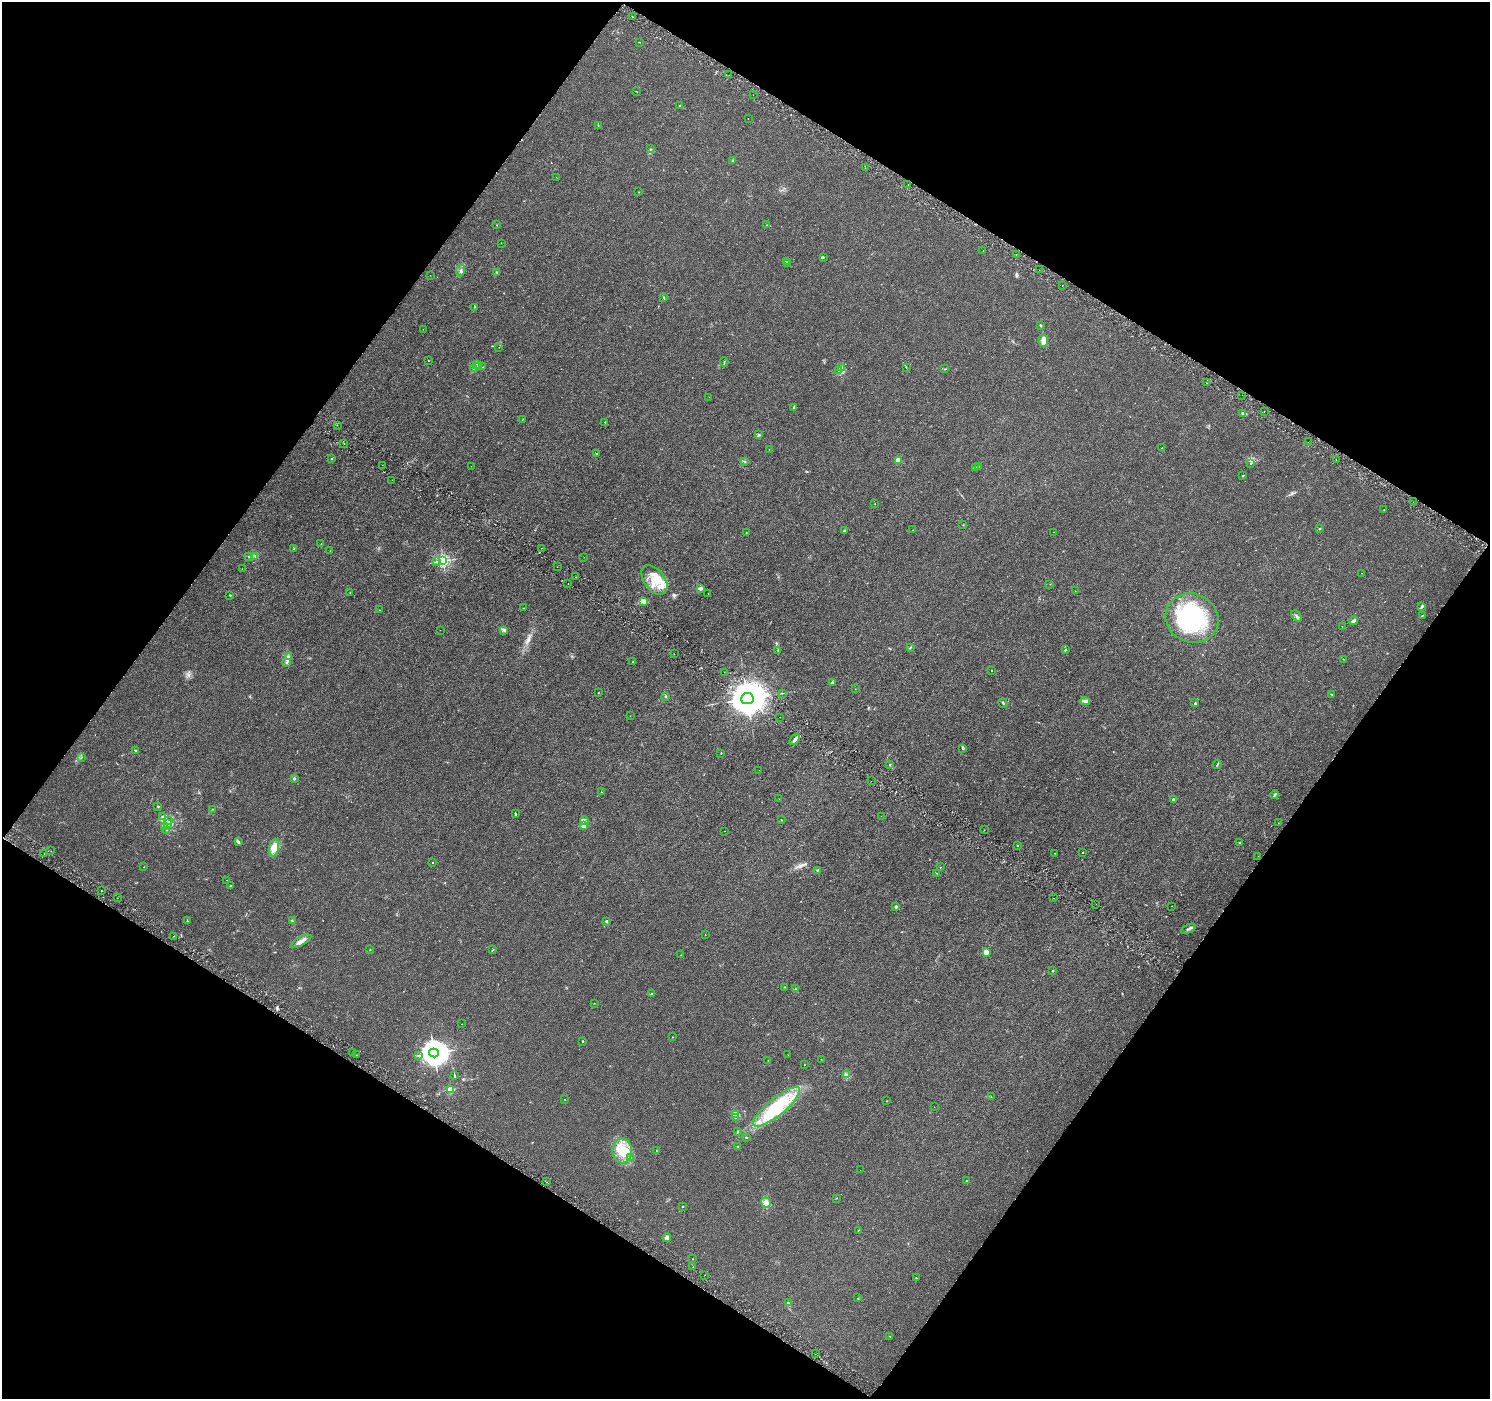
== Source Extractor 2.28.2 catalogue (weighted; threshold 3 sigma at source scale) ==
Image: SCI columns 1-5951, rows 187-5773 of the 5958 x 6028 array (HDU 1 of 3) = the unmasked area's bounding box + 8 px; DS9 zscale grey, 4 x 4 block average (1 PNG px = mean of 4 x 4 image px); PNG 1492 x 1401 px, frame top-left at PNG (2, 2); each listed source drawn as its Kron ellipse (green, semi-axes under 4 px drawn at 4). Shown black and unused: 49% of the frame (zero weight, under 4 of 8 exposures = <1% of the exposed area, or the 3 px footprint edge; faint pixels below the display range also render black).
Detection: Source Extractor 2.28.2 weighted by HDU 2 'WHT'. Background 0.00236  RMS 8.3e-04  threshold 0.0034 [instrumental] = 3 sigma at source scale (4.09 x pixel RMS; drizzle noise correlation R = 1.36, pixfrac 0.8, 0.0396/0.0396 arcsec/px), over >= 5 px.
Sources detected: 280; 3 too faint to see at this stretch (4 x 4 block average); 2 inside a brighter object's white glare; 8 cosmic-ray / hot-pixel residue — neither listed nor drawn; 5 coinciding with a brighter row at this scale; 20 inside a brighter listed object's ellipse — not listed separately; the other 242 listed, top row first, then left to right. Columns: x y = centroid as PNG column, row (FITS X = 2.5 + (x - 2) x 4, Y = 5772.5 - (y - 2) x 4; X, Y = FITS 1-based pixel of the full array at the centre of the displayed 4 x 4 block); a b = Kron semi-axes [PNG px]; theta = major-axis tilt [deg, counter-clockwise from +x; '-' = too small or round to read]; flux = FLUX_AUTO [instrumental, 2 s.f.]
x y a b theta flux
632 17 2 2 - 0.18
640 42 2 2 - 0.19
729 75 2 2 - 0.11
636 91 2 2 - 0.11
753 95 2 2 - 0.083
680 105 3 2 - 0.33
748 119 2 2 - 0.087
598 126 2 2 - 0.21
650 149 2 2 - 0.27
732 160 2 2 - 0.19
865 168 2 2 - 0.14
556 177 2 2 - 0.11
908 185 2 2 - 0.1
639 192 2 2 - 0.15
496 225 2 2 - 0.11
766 225 2 2 - 0.13
501 243 2 2 - 0.18
983 251 2 2 - 0.1
1016 255 2 2 - 0.21
823 257 2 2 - 0.67
787 262 4 2 - 0.29
788 264 2 2 - 0.59
460 270 6 2 68 0.76
1039 270 2 2 - 0.12
497 272 2 2 - 0.25
430 275 2 2 - 0.066
1062 286 2 2 - 0.27
664 298 4 2 - 0.37
474 307 2 2 - 0.27
1040 325 3 2 - 0.62
423 329 2 2 - 0.12
1043 341 6 4 86 2.3
499 347 2 2 - 0.11
428 361 2 2 - 0.13
724 362 4 2 - 0.37
476 365 3 2 - 0.41
479 367 2 2 - 0.21
483 367 2 2 - 0.29
473 368 2 2 - 0.17
842 368 3 2 - 0.37
906 368 2 2 - 0.14
945 369 3 2 - 0.25
839 370 3 2 - 0.61
1206 383 2 2 - 0.39
1242 395 2 2 - 0.14
709 397 2 2 - 0.086
794 407 2 2 - 0.38
1264 411 2 2 - 0.093
1242 413 4 2 - 0.71
523 419 2 2 - 0.15
605 422 2 2 - 0.15
337 425 2 2 - 0.57
759 434 3 2 - 0.61
1308 442 2 2 - 0.12
344 444 2 2 - 0.19
1162 448 3 2 - 0.24
769 449 2 2 - 0.092
596 454 3 2 - 0.32
331 459 2 2 - 0.3
898 460 2 2 - 14
1336 460 2 2 - 0.12
744 461 3 2 - 0.32
1251 464 2 2 - 0.43
382 465 2 2 - 0.1
471 466 2 2 - 0.11
979 467 2 2 - 0.2
975 468 2 2 - 0.31
1243 476 2 2 - 0.39
392 480 2 2 - 0.094
1413 502 2 2 - 0.099
875 504 2 2 - 0.11
1384 510 2 2 - 0.11
963 525 2 2 - 0.14
1319 529 2 2 - 0.17
913 530 2 2 - 0.17
844 531 3 2 - 0.43
746 532 2 2 - 0.25
1054 532 2 2 - 0.092
321 544 2 2 - 0.19
542 548 2 2 - 0.079
293 549 2 2 - 0.19
330 551 2 2 - 0.096
248 556 3 2 - 0.17
255 557 2 2 - 0.27
584 557 2 2 - 0.19
437 561 4 2 - 0.48
443 561 2 2 - 90
557 567 2 2 - 0.15
242 569 2 2 - 0.081
1362 573 2 2 - 0.091
576 577 2 2 - 0.12
654 580 17 10 -53 9
568 584 2 2 - 0.16
1050 584 2 2 - 0.12
700 588 4 3 - 1.1
1075 591 2 2 - 0.15
350 593 2 2 - 0.14
708 593 2 2 - 0.11
230 595 3 2 - 0.33
643 601 4 3 - 2.8
1422 606 4 2 - 0.82
524 608 2 2 - 0.11
379 610 2 2 - 0.089
1422 615 2 2 - 0.25
1296 616 6 2 -50 0.69
1192 618 27 24 -25 39
1354 621 4 3 - 0.78
1342 626 2 2 - 0.072
440 630 2 2 - 0.061
504 630 3 2 - 0.48
910 648 2 2 - 0.21
778 650 2 2 - 0.3
1065 650 3 2 - 0.38
674 654 2 2 - 0.14
288 657 3 2 - 0.64
1343 659 2 2 - 0.16
286 662 2 2 - 0.34
633 662 2 2 - 0.9
991 670 2 2 - 0.2
724 672 2 2 - 0.15
832 683 2 2 - 2.6
855 689 2 2 - 0.14
598 693 2 2 - 0.11
783 693 2 2 - 0.16
1332 694 2 2 - 0.26
665 696 3 2 - 0.36
747 699 6 5 - 1600
1085 701 5 3 - 1.2
1003 703 5 2 - 0.37
1195 703 3 2 - 0.42
630 716 2 2 - 0.082
780 717 2 2 - 0.069
795 739 6 2 50 1.8
962 749 2 2 - 0.15
136 751 3 2 - 0.46
721 753 2 2 - 0.23
82 757 2 2 - 0.17
890 765 2 2 - 0.26
1217 765 4 2 - 0.37
759 770 2 2 - 0.071
294 778 2 2 - 2.5
871 781 2 2 - 0.067
601 792 2 2 - 0.15
1275 795 5 2 - 0.65
779 799 2 2 - 0.059
1174 799 4 2 - 0.85
158 806 2 2 - 0.27
213 809 2 2 - 0.14
515 814 3 2 - 0.42
881 816 2 2 - 0.12
163 817 2 2 - 0.29
781 820 2 2 - 0.44
168 821 4 2 - 0.74
584 821 4 2 - 0.66
167 823 2 2 - 0.35
1278 823 2 2 - 0.13
583 826 2 2 - 8.1
164 827 4 2 - 0.73
167 830 2 2 - 0.29
984 830 2 2 - 0.14
724 831 2 2 - 0.096
238 842 4 2 - 1
1240 843 2 2 - 0.32
1017 845 2 2 - 0.42
274 848 9 5 79 3.3
51 851 2 2 - 0.13
1083 852 2 2 - 0.73
1055 853 2 2 - 0.18
44 854 2 2 - 0.1
1258 856 2 2 - 0.061
433 863 2 2 - 0.46
144 867 2 2 - 0.17
940 867 2 2 - 0.14
818 870 2 2 - 0.36
937 873 2 2 - 0.12
227 880 2 2 - 0.075
230 886 2 2 - 1.3
101 891 2 2 - 0.19
117 898 2 2 - 0.13
1054 898 2 2 - 0.14
1096 904 2 2 - 0.085
1172 906 2 2 - 0.12
896 907 2 2 - 3
187 921 2 2 - 0.37
292 921 3 2 - 0.56
606 921 2 2 - 2.4
1188 929 8 2 25 0.93
705 935 2 2 - 0.16
174 936 2 2 - 0.13
301 941 11 3 28 2.4
493 949 2 2 - 0.25
370 950 2 2 - 0.15
986 952 2 2 - 11
681 955 2 2 - 0.072
1053 971 2 2 - 0.85
785 987 3 2 - 0.26
795 989 3 2 - 0.36
651 994 2 2 - 0.6
594 1003 2 2 - 0.15
462 1024 2 2 - 0.1
672 1037 2 2 - 0.35
583 1041 2 2 - 0.72
352 1053 2 2 - 0.13
434 1053 5 4 - 640
357 1055 2 2 - 0.1
418 1055 2 2 - 0.16
788 1055 2 2 - 0.098
821 1059 2 2 - 0.16
768 1060 2 2 - 0.13
804 1065 2 2 - 0.12
454 1075 3 2 - 0.28
847 1075 4 3 - 1.6
451 1089 2 2 - 30
991 1097 2 2 - 0.14
565 1099 2 2 - 0.16
886 1101 2 2 - 0.092
776 1107 29 8 39 19
934 1107 2 2 - 0.12
736 1114 3 3 - 1
735 1118 2 2 - 0.23
737 1131 2 2 - 0.29
746 1138 2 2 - 0.88
738 1146 3 2 - 0.31
622 1151 12 10 90 8.7
656 1151 2 2 - 0.15
631 1157 2 2 - 0.15
860 1170 2 2 - 0.059
967 1181 2 2 - 0.15
547 1182 2 2 - 0.24
836 1198 2 2 - 0.14
766 1202 5 4 - 1.8
682 1207 2 2 - 0.31
858 1230 2 2 - 0.18
667 1237 4 4 - 1.4
692 1259 2 2 - 0.17
693 1267 2 2 - 0.13
705 1275 2 2 - 0.081
916 1278 2 2 - 0.17
858 1298 2 2 - 0.11
788 1303 3 2 - 0.41
890 1336 2 2 - 0.23
815 1354 2 2 - 0.3
Diffuse or blended objects may show on this block-average render without a row.